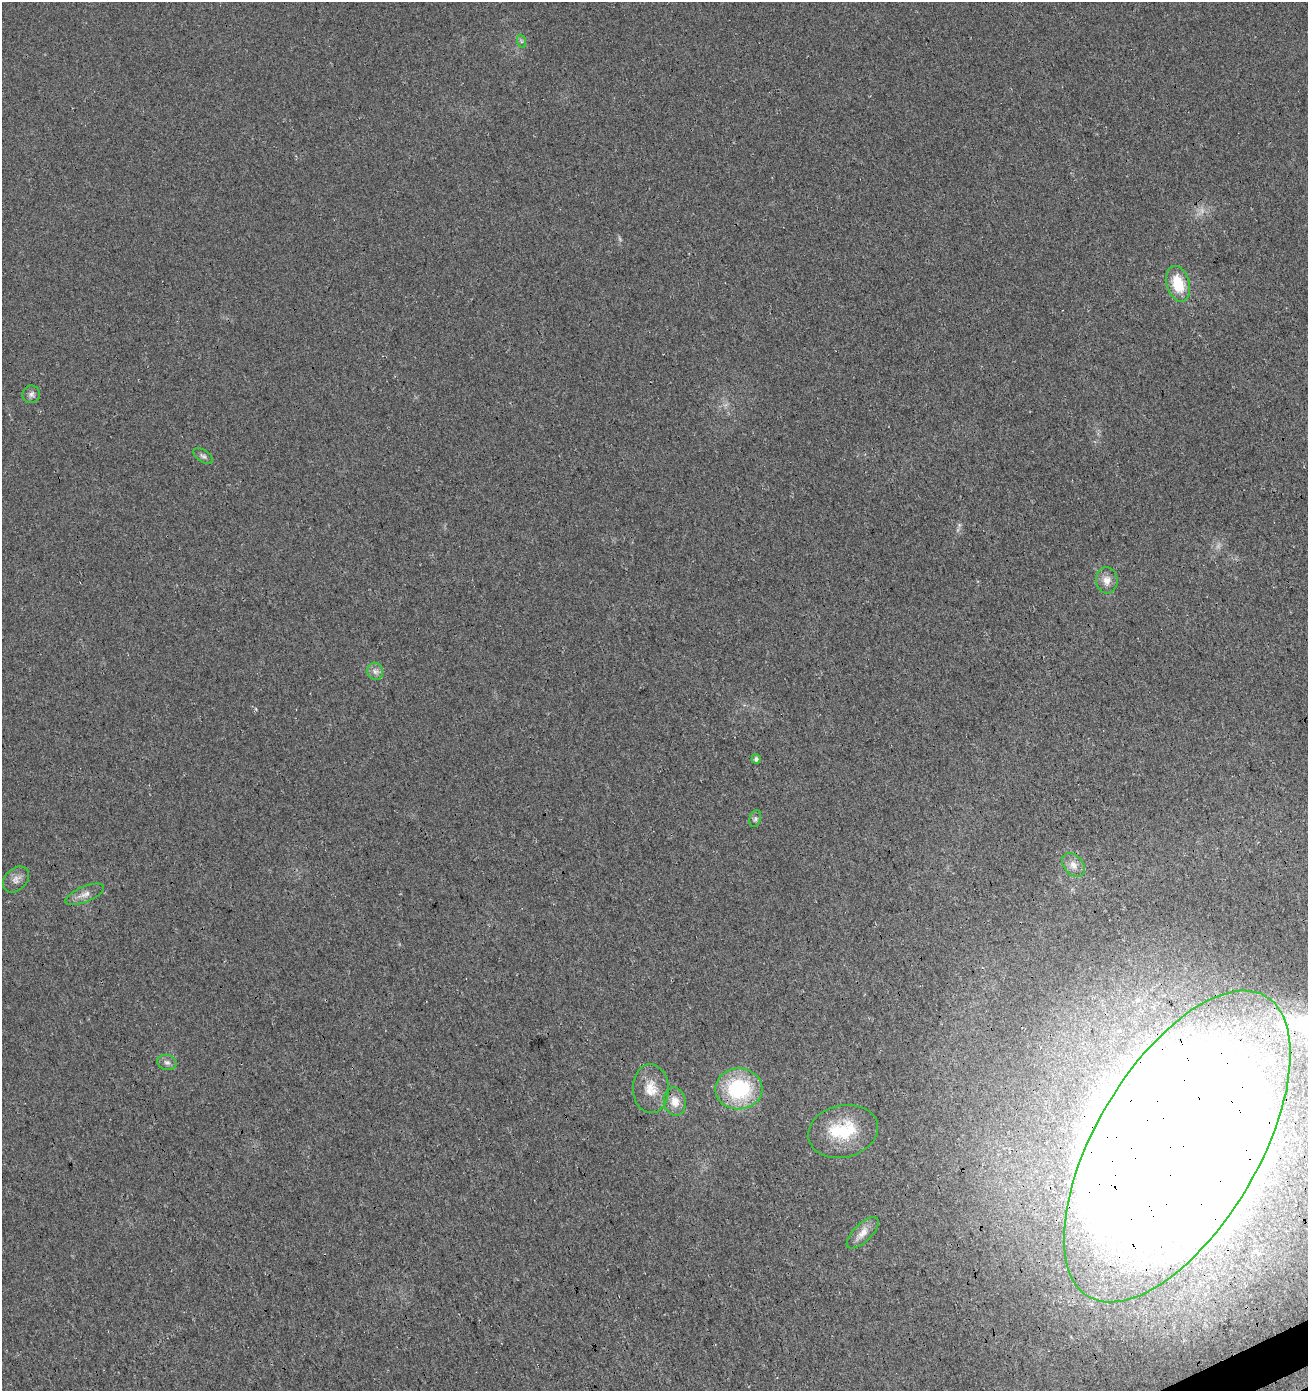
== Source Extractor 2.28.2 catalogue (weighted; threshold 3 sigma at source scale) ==
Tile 6 of 4 x 4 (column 2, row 2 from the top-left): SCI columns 1471-2776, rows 2835-4223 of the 5495 x 5671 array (HDU 1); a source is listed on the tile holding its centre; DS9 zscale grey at full resolution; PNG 1310 x 1393 px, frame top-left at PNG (2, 2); each listed source drawn as its Kron ellipse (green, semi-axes under 4 px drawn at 4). Shown black and unused: <1% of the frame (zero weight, under 3 of 4 exposures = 5% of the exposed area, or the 3 px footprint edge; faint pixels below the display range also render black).
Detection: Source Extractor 2.28.2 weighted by HDU 2 'WHT'; one run over the whole footprint, this tile lists its part. Background 0.0153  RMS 0.0066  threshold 0.0296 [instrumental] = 3 sigma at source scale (4.5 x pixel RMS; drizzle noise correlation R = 1.50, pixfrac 1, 0.0396/0.0396 arcsec/px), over >= 5 px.
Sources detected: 21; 1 too faint to see at this stretch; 1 inside a brighter object's white glare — neither listed nor drawn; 1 inside a brighter listed object's ellipse — not listed separately; the other 18 listed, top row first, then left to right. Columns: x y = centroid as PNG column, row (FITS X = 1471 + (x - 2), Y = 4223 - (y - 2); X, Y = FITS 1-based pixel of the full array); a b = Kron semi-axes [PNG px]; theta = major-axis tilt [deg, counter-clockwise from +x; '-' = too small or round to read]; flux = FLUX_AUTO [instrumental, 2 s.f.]
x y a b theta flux
521 41 7 4 -71 1.1
1178 284 18 11 -73 21
31 394 9 8 - 2.5
203 456 11 6 -33 2
1107 580 13 11 -85 5.5
375 671 9 8 - 2.9
756 759 4 4 - 2.1
755 819 9 5 73 1.6
1073 865 13 9 -48 5.1
16 879 15 10 46 4.5
85 894 20 7 23 5
167 1062 10 7 -14 2.6
651 1089 24 18 -88 13
739 1089 23 20 2 54
675 1102 14 11 -78 7.4
843 1131 35 26 14 34
1177 1146 174 81 59 3100
863 1233 20 9 44 6.1
Overlapping masked pixels (flux is a lower limit): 1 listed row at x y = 1177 1146
Isophote crosses this tile's border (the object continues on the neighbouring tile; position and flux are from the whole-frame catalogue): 1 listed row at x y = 1177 1146